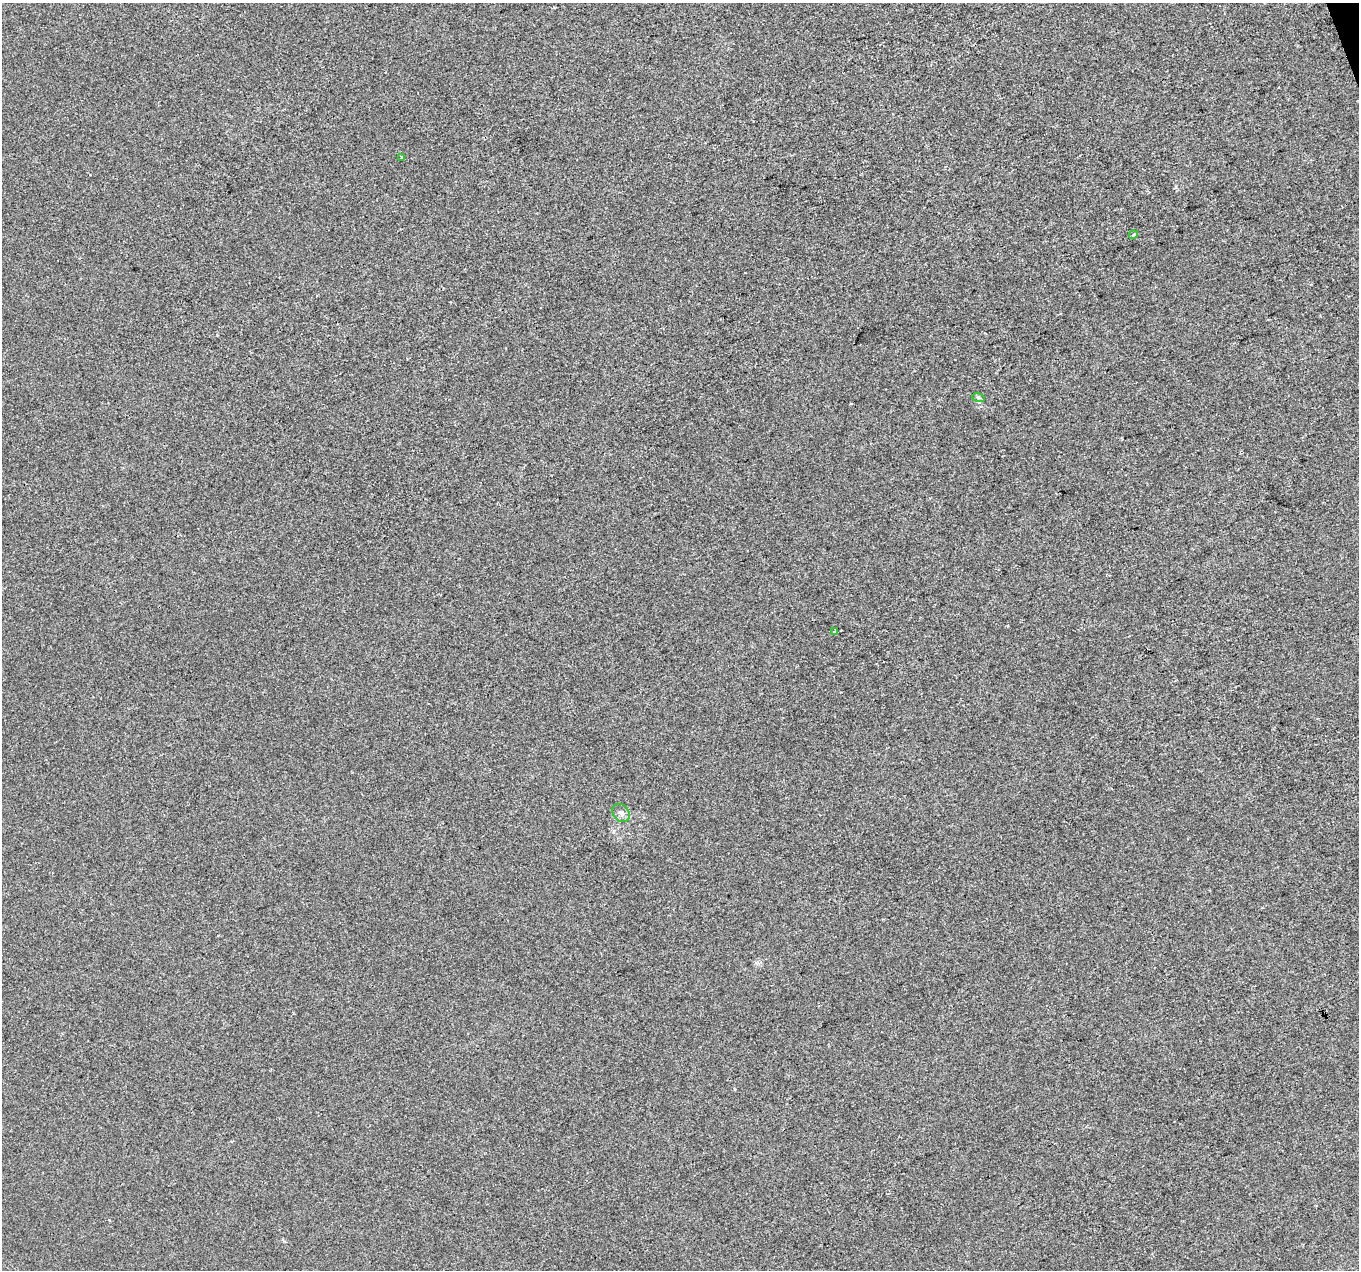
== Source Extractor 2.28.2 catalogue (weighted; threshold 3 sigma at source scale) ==
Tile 10 of 4 x 4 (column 2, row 3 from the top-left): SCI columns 1359-2715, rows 1390-2657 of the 5430 x 5260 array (HDU 1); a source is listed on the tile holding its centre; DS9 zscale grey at full resolution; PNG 1361 x 1272 px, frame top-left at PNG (2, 3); each listed source drawn as its Kron ellipse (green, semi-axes under 4 px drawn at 4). Shown black and unused: <1% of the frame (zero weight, under 2 of 3 exposures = <1% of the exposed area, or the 3 px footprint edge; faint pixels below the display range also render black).
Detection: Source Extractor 2.28.2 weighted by HDU 2 'WHT'; one run over the whole footprint, this tile lists its part. Background -1.98e-04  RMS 0.0056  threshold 0.025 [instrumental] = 3 sigma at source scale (4.5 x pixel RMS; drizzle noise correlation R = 1.50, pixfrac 1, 0.0396/0.0396 arcsec/px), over >= 5 px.
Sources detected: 5; all 5 listed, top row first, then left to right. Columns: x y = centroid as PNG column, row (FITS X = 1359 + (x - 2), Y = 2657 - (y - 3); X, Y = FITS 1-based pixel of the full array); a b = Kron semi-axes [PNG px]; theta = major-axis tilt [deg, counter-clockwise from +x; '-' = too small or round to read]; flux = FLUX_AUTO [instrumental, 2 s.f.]
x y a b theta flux
402 157 3 2 - 0.74
1133 235 4 3 - 0.54
978 397 6 4 -19 0.91
835 632 3 3 - 2.3
621 813 10 7 -50 2.3